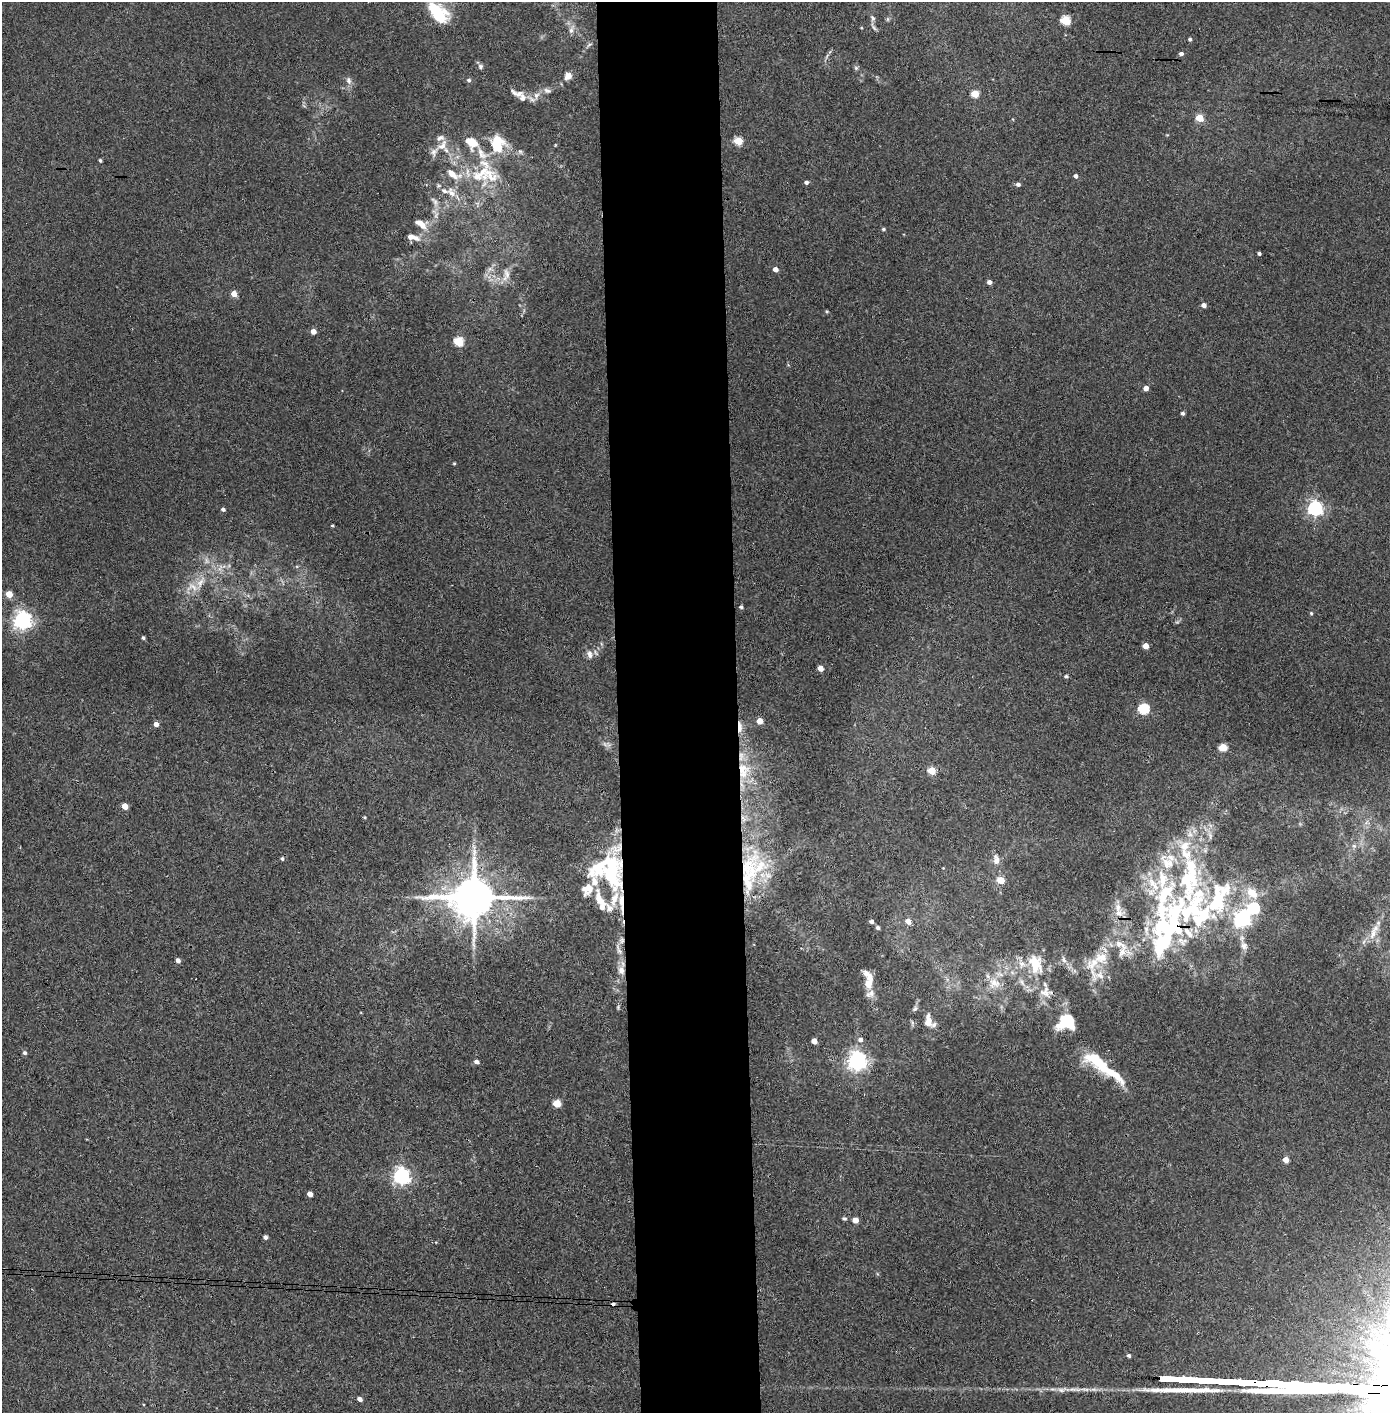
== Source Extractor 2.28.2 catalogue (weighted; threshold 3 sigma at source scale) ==
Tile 5 of 3 x 3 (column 2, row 2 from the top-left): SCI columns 1469-2856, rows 1415-2825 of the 4323 x 4241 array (HDU 1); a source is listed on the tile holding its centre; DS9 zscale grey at full resolution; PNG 1392 x 1415 px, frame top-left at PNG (2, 2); no overlay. Shown black and unused: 9% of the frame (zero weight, under 3 of 4 exposures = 6% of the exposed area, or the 3 px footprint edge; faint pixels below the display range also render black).
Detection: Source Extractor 2.28.2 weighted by HDU 2 'WHT'; one run over the whole footprint, this tile lists its part. Background 0.0737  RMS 0.0056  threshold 0.0252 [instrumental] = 3 sigma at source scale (4.5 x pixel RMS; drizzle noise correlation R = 1.50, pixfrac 1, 0.05/0.05 arcsec/px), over >= 5 px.
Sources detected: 166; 1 too faint to see at this stretch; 5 inside a brighter object's white glare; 1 cosmic-ray / hot-pixel residue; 1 long thin detection or spike segment (spike, bleed or trail) — not listed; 45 inside a brighter listed object's ellipse — not listed separately; the other 113 listed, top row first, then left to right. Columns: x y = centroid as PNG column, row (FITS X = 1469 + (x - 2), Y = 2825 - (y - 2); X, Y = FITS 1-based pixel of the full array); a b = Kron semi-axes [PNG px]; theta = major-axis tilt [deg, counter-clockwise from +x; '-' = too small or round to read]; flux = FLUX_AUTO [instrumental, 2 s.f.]
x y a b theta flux
439 17 27 23 -59 20
873 18 8 5 -68 1.5
1065 20 5 5 - 30
571 30 10 7 81 2.7
1190 39 4 4 - 1.1
589 45 8 4 38 1
1181 54 4 4 - 1.7
480 66 7 6 - 1.3
856 68 6 5 - 0.94
568 76 11 9 50 3.2
469 80 5 5 - 1.1
349 81 10 7 -67 2.3
547 91 11 7 -19 2
517 94 24 10 -19 5.7
975 94 5 5 - 15
1200 118 5 4 - 15
496 140 20 17 -4 16
738 141 5 5 - 20
471 142 15 10 -41 11
442 145 17 9 43 5.5
520 151 7 5 -52 1.2
100 160 4 3 - 0.94
484 175 44 24 1 33
1075 176 5 4 - 1.6
806 182 4 4 - 1.7
1018 184 5 4 - 1.7
439 186 6 4 -18 0.85
451 192 16 9 -57 5
435 202 9 6 -84 2.2
421 224 18 9 -33 5.4
883 229 5 4 - 0.88
412 237 17 7 -15 4.4
1259 254 3 3 - 1
490 269 8 5 30 1.8
775 269 5 4 - 2.9
506 275 19 9 83 4.8
989 282 4 4 - 2.6
234 294 5 4 - 5.6
1204 305 4 4 - 2.8
827 311 5 4 - 0.64
313 331 4 4 - 4.7
458 342 5 5 - 30
1146 388 4 4 - 4
1183 413 4 4 - 1.3
454 463 4 3 - 0.57
1315 508 6 6 - 160
223 509 4 4 - 1.4
332 526 4 3 - 0.58
201 582 21 8 58 6.9
9 594 5 5 - 7.3
741 607 4 4 - 1.1
1311 613 4 4 - 0.72
22 620 7 6 - 270
143 638 4 4 - 0.94
1146 646 4 4 - 6
589 654 11 7 -78 2.8
820 668 4 4 - 5.5
1066 676 5 4 - 1
1143 709 6 5 - 44
759 721 4 4 - 6.8
156 724 5 4 - 2.5
740 727 14 4 -87 4.4
1223 748 5 5 - 16
743 770 25 16 -87 18
932 771 5 5 - 16
125 806 5 4 - 6.6
365 817 4 3 - 0.59
743 818 10 4 -44 1.9
1354 846 6 6 - 1.3
1185 850 39 16 -80 21
282 859 5 4 - 0.96
996 860 15 8 -85 3.9
748 867 52 27 61 48
943 868 3 3 - 0.35
611 869 56 29 -88 53
1001 880 5 4 - 13
474 897 14 12 1 2300
1196 911 136 61 18 170
908 921 5 5 - 4.5
871 922 4 4 - 1.8
878 927 5 4 - 1.3
1373 934 18 8 72 5.8
622 940 8 7 - 2.2
619 950 18 6 -63 3.2
1064 960 8 6 -66 1.8
178 961 5 4 - 2.4
1036 964 29 19 -72 17
621 970 12 9 -77 4.2
868 983 15 11 -90 5.8
994 983 18 15 -32 8.8
1022 983 10 5 -64 2.1
1045 992 16 15 - 6.7
915 1009 8 5 45 1.2
928 1021 16 8 -85 5.1
1066 1021 15 12 22 28
860 1040 6 5 - 2
814 1041 5 4 - 5.2
25 1053 5 5 - 1.3
1094 1058 26 16 -12 16
857 1061 7 6 - 320
476 1062 5 4 - 2.1
1114 1074 38 10 -43 14
557 1103 5 5 - 15
1286 1160 4 4 - 5.3
402 1176 6 6 - 210
310 1194 4 4 - 3.9
844 1219 5 4 - 1.1
855 1220 5 4 - 5.6
265 1237 4 4 - 1.8
436 1242 4 2 - 0.39
1129 1355 4 4 - 1.3
360 1399 4 4 - 2.6
143 1404 3 2 - 0.47
Overlapping masked pixels (flux is a lower limit): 9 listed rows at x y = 740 727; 743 770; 743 818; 748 867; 611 869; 474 897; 1196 911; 622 940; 1066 1021